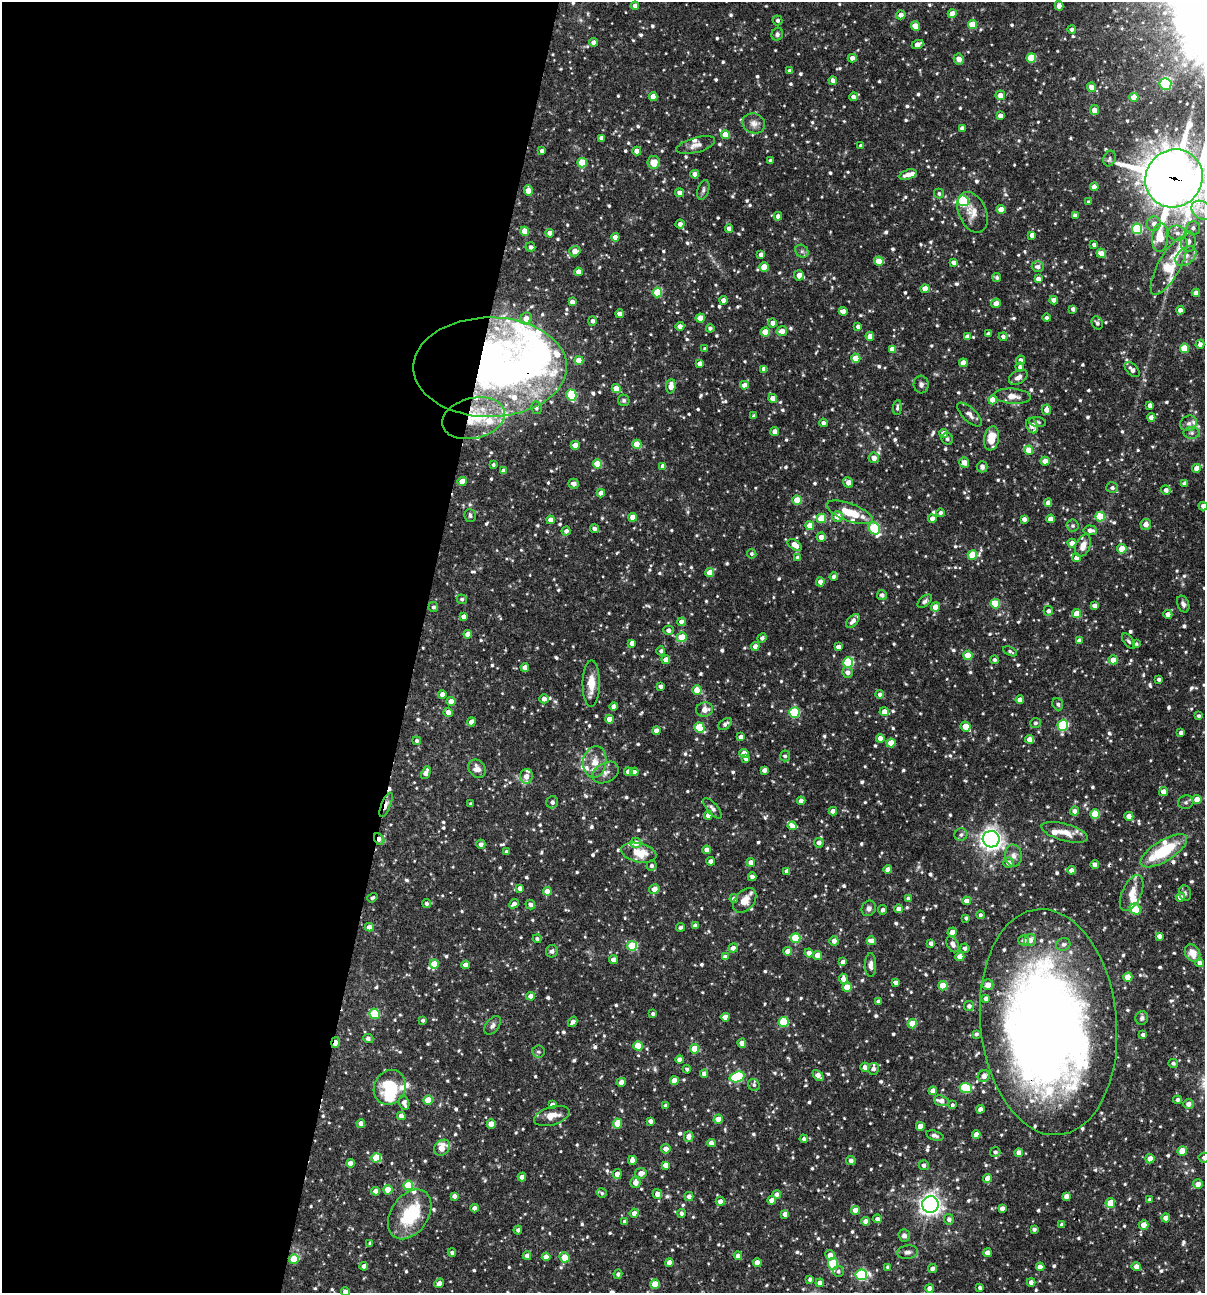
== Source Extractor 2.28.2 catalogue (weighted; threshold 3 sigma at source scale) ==
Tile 5 of 4 x 4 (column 1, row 2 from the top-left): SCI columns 251-1453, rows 2585-3875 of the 5188 x 5168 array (HDU 1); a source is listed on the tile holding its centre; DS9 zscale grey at full resolution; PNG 1207 x 1295 px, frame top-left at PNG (2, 2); each listed source drawn as its Kron ellipse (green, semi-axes under 4 px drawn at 4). Shown black and unused: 35% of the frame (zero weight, under 3 of 4 exposures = <1% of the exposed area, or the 3 px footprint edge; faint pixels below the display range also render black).
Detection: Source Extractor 2.28.2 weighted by HDU 2 'WHT'; one run over the whole footprint, this tile lists its part. Background 0.0837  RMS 0.0038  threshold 0.0172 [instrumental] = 3 sigma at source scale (4.5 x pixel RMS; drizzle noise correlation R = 1.50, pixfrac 1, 0.05/0.05 arcsec/px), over >= 5 px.
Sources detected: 971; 7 inside a brighter object's white glare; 4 cosmic-ray / hot-pixel residue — neither listed nor drawn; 31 inside a brighter listed object's ellipse — not listed separately; of the other 929, all 500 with FLUX_AUTO >= 0.783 (the completeness limit of this list) listed and drawn (429 fainter detections not listed), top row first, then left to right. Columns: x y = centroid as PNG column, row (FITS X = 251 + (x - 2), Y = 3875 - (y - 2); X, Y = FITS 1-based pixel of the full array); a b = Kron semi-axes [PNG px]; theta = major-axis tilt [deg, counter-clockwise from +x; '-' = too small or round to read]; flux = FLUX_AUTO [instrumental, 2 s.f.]
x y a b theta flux
635 6 4 4 - 1.5
1059 6 4 4 - 2.1
952 14 4 4 - 3.6
901 15 4 4 - 2.2
777 20 5 5 - 1.1
972 25 4 4 - 11
915 26 4 4 - 7
1072 29 4 4 - 0.98
777 34 6 5 - 1
594 42 4 4 - 2.4
918 44 6 4 25 3.1
852 58 4 4 - 1.9
1031 58 5 4 - 14
959 59 5 5 - 2.2
790 71 4 4 - 2.3
833 81 4 4 - 1.9
1165 84 6 6 - 27
1092 87 5 4 - 3.1
1000 95 5 5 - 3
653 97 4 4 - 3.4
853 97 4 4 - 1.7
1134 97 4 4 - 5.1
1095 110 5 4 - 2.8
1000 116 4 4 - 2.6
754 123 11 10 - 2.4
962 128 4 4 - 1.3
725 135 4 4 - 6.3
601 138 4 4 - 2.3
696 145 20 7 15 2.7
861 145 4 4 - 0.83
542 151 4 4 - 1.1
637 151 4 4 - 3.1
1110 159 8 6 69 1
771 161 4 4 - 1.5
654 162 6 6 - 4.9
582 163 5 4 - 11
695 174 4 4 - 2.6
908 175 9 5 17 3
1174 178 30 28 48 1100
1094 187 4 4 - 2.6
703 190 10 5 72 1
528 191 5 4 - 5.6
679 193 4 4 - 1.8
939 194 5 5 - 0.87
963 201 6 5 - 35
1089 202 4 3 - 0.89
1001 209 4 4 - 4.8
1202 210 11 8 -35 3.4
973 212 21 14 -65 4.6
1075 215 4 4 - 1.8
778 216 4 4 - 1.8
680 224 4 4 - 1.6
1154 224 7 7 - 1.9
1193 228 7 6 - 1.4
729 229 4 4 - 2.4
1137 229 5 5 - 28
525 231 4 4 - 6.5
550 233 4 4 - 3.1
1177 233 9 7 -18 2.4
1032 235 4 4 - 1.9
615 237 4 4 - 3
1160 237 14 8 84 11
1188 242 10 7 84 2.1
1094 244 4 3 - 1
530 247 5 4 - 1.2
575 251 5 5 - 2.9
802 251 7 6 - 1
1101 253 5 4 - 3.2
761 254 4 4 - 1.6
1186 256 12 8 41 2.9
879 261 5 4 - 6
954 262 4 4 - 1.9
1169 266 32 11 61 24
764 267 5 4 - 9.3
1038 267 6 5 - 1.8
578 272 4 4 - 3
799 275 5 5 - 2.9
997 277 4 4 - 0.86
1038 279 4 4 - 2.6
925 289 4 4 - 3.3
657 292 5 5 - 13
1196 293 4 4 - 2.7
724 300 4 4 - 2.3
1054 300 4 4 - 2.7
572 302 4 4 - 2.4
996 303 5 4 - 2.5
1073 309 4 4 - 1.2
1180 310 4 4 - 1.9
843 311 4 4 - 2.7
620 314 4 4 - 2.4
526 318 6 5 - 3.3
700 318 4 4 - 5.4
1047 318 4 4 - 0.96
592 321 5 4 - 1.5
773 323 4 4 - 2.8
1097 323 7 5 -60 0.98
680 326 4 4 - 2.5
858 326 4 4 - 1.4
710 328 4 4 - 1.2
782 331 5 5 - 2.9
765 332 4 4 - 5.8
988 334 4 4 - 1.6
870 336 4 4 - 3.4
967 337 4 4 - 2
1003 337 4 4 - 1.1
1200 344 4 4 - 1.5
1185 348 4 4 - 10
705 349 4 4 - 0.95
892 349 4 4 - 2.8
856 358 4 4 - 6.7
579 360 4 4 - 6.4
1020 360 4 4 - 1.5
963 363 4 4 - 4.3
700 364 4 4 - 2.3
490 367 77 50 0 210
1020 367 4 4 - 1.5
764 369 4 4 - 2
1132 369 9 5 -45 1.7
1018 377 10 6 30 1.9
921 384 9 7 -86 1.4
744 385 4 4 - 2.4
671 386 7 4 84 3.3
616 389 4 4 - 6.4
571 395 5 5 - 21
1013 396 18 7 -5 3.4
773 398 4 4 - 2.7
624 400 6 5 - 0.84
993 400 4 4 - 5.6
1150 405 4 4 - 1.5
897 407 7 3 85 0.86
536 408 6 5 - 1
1046 410 5 4 - 2.7
969 415 15 6 -44 2
754 416 3 3 - 0.81
1151 417 4 4 - 2.4
474 418 32 20 13 17
1038 422 8 5 -8 0.8
823 423 4 4 - 1.3
1189 423 9 7 30 1.7
1032 426 8 5 -67 3.6
775 431 4 4 - 2.3
944 433 4 4 - 3.1
1192 433 8 6 0 1
992 438 12 7 81 7
947 439 6 5 - 1.1
637 444 4 4 - 7.9
575 445 4 4 - 3.9
1028 450 4 4 - 6.2
874 458 5 5 - 2.9
1045 461 4 4 - 3.5
964 462 5 5 - 3.1
597 464 5 4 - 13
493 465 3 3 - 0.81
663 466 4 4 - 2.6
982 467 6 5 - 1.2
1196 468 4 4 - 2.8
504 471 4 4 - 2.5
462 481 4 4 - 4.6
848 482 5 4 - 2.7
1185 483 4 4 - 1.1
573 484 5 5 - 1.9
1112 488 6 5 - 1.1
1166 490 5 4 - 1.5
601 493 4 4 - 3.2
797 500 5 4 - 10
1048 503 4 4 - 2.5
1203 506 4 4 - 1.9
850 512 24 9 -20 9.2
940 513 4 4 - 1.2
470 515 6 5 - 1.1
837 516 5 5 - 4.4
633 517 4 4 - 4.6
1100 517 5 5 - 14
821 518 5 4 - 12
932 519 4 4 - 2.2
1024 519 4 4 - 1.7
1051 519 4 4 - 2.8
551 520 4 4 - 3.3
1146 524 5 5 - 2.6
810 526 4 4 - 4.6
1073 526 6 6 - 0.79
874 528 6 5 - 30
594 529 4 4 - 1.3
1090 530 7 4 -4 1.8
566 531 4 4 - 1.5
821 537 4 4 - 2.5
1072 543 4 4 - 2.9
795 545 8 4 -33 4
1083 546 12 7 66 2.9
1122 549 4 4 - 6.4
752 554 5 4 - 0.8
972 555 5 4 - 12
798 558 4 4 - 2.3
1076 558 4 4 - 2.6
710 573 4 4 - 5.5
834 577 4 4 - 1.7
820 582 4 4 - 2.1
882 595 5 5 - 1.3
462 599 5 5 - 0.83
925 601 8 5 40 1
995 604 5 5 - 12
1183 604 8 5 -68 1.4
1095 606 4 4 - 1.6
433 607 5 5 - 0.98
935 607 4 4 - 3.4
1048 611 5 5 - 1.1
1077 614 4 4 - 5.5
1168 614 4 4 - 2.2
463 617 4 4 - 2.2
853 621 8 5 48 1.9
682 622 4 4 - 2.4
668 630 5 4 - 1.6
468 634 4 4 - 3.7
682 637 5 4 - 8.7
762 638 5 4 - 1.4
1079 641 4 4 - 2.8
1129 641 9 4 -53 0.81
632 643 4 4 - 2.4
1136 644 4 4 - 0.88
755 647 4 4 - 2.4
838 647 4 4 - 2.1
661 651 4 4 - 0.82
1010 651 7 4 -26 0.86
968 655 4 4 - 8.1
666 660 4 4 - 3.8
994 660 4 4 - 1.1
1113 660 4 4 - 3.6
848 662 5 5 - 28
525 667 4 4 - 2.4
847 672 5 5 - 2.2
1159 679 3 3 - 0.93
591 684 23 8 89 6.1
660 686 4 3 - 1.3
697 690 5 4 - 5.7
442 694 4 4 - 2.4
880 694 4 4 - 1.3
544 699 4 4 - 2
1020 700 4 4 - 2.5
451 701 4 4 - 3.9
1058 704 6 5 - 1
614 706 4 4 - 2.1
705 709 8 7 - 3.2
448 712 4 4 - 2.4
884 712 5 4 - 3.7
794 713 5 5 - 28
1198 716 4 4 - 0.8
609 719 4 4 - 4.8
471 722 4 4 - 2.9
1036 723 5 5 - 0.8
725 724 7 5 39 1.2
1063 725 5 5 - 28
966 727 5 4 - 7.1
699 728 5 5 - 16
656 731 4 4 - 2.7
1181 732 4 3 - 1.2
741 737 4 4 - 2
880 738 4 4 - 2.5
1029 739 4 4 - 2.7
417 741 4 4 - 0.93
891 743 4 4 - 6
744 753 4 4 - 4.6
785 756 5 5 - 0.84
746 758 4 4 - 2
595 762 16 11 81 5
477 769 10 8 -49 2.8
764 770 4 4 - 1.7
628 772 4 4 - 2.2
634 772 4 4 - 1.4
426 773 7 4 68 2.9
606 773 14 10 28 2.6
526 776 7 6 - 3.7
1163 792 4 4 - 2.8
1197 799 4 4 - 3.3
801 801 4 4 - 3.2
552 802 6 6 - 1.6
1186 802 8 7 - 1
471 804 4 3 - 0.9
386 805 13 4 68 2
712 808 12 5 -49 1.5
833 811 4 4 - 2.5
1074 811 4 4 - 1.9
1095 814 5 5 - 15
708 815 4 4 - 2.6
1129 816 4 4 - 3.6
792 826 4 4 - 2.4
1065 832 24 8 -16 5.1
961 835 6 6 - 1
379 839 6 4 -58 2.2
991 839 8 8 - 210
636 843 5 5 - 3.6
819 843 5 4 - 1.7
481 844 4 4 - 1.5
707 850 4 4 - 2.3
1164 851 26 10 32 19
506 852 4 4 - 0.82
639 853 18 9 -12 7.7
1013 856 11 8 -85 2.1
711 861 4 4 - 1.8
751 862 4 4 - 2.8
1008 863 5 5 - 2.6
1095 865 4 4 - 2.5
651 866 5 5 - 1.1
888 870 4 4 - 3.8
1071 870 4 4 - 2.3
787 871 4 4 - 2.1
752 877 4 4 - 2.1
520 888 4 4 - 2.4
654 889 5 5 - 2.9
547 891 4 4 - 4.2
1132 893 19 9 66 4.1
1185 893 8 6 -76 0.98
1180 897 4 4 - 2.7
372 898 5 4 - 0.78
734 898 4 4 - 1.7
908 898 4 4 - 0.96
745 900 14 9 50 4.7
966 901 4 4 - 2.7
426 903 4 4 - 0.99
514 904 5 4 - 1.6
530 905 5 4 - 1.6
869 908 8 7 - 1.6
899 909 4 4 - 3.3
1135 909 6 5 - 12
883 910 4 4 - 1.2
980 915 4 4 - 0.86
966 918 4 3 - 0.9
695 926 4 4 - 1.7
369 927 4 4 - 2.6
680 927 4 3 - 0.93
952 932 5 4 - 2.6
1159 936 4 4 - 1.8
796 938 5 5 - 17
537 939 4 4 - 0.91
1024 940 5 5 - 1.4
1030 940 6 6 - 3.1
834 941 5 4 - 2
871 941 5 4 - 3
931 943 4 4 - 1.5
953 944 9 5 -64 2
1063 944 7 6 - 1.4
632 946 5 5 - 21
733 948 4 4 - 2.3
965 948 5 4 - 0.95
552 951 6 6 - 0.99
788 951 4 4 - 3.2
809 953 4 4 - 2.3
1193 953 9 7 -59 4
818 955 4 4 - 4.8
725 957 4 4 - 2.3
960 957 4 4 - 4.3
613 960 4 4 - 2.8
843 962 4 4 - 2.3
1199 963 4 4 - 1.6
434 964 4 4 - 7.9
466 965 4 4 - 3
871 965 12 5 -89 1.8
1128 977 4 4 - 6.5
843 979 5 4 - 2.3
896 983 4 4 - 1.7
988 985 5 5 - 2.9
943 986 4 4 - 9.7
847 987 4 4 - 8.2
531 996 4 4 - 2.5
986 998 4 4 - 1.8
878 1001 4 4 - 1.4
969 1006 5 5 - 1.5
375 1014 5 5 - 21
653 1014 4 3 - 0.95
725 1017 4 4 - 4.8
1142 1018 7 6 - 1.3
423 1020 4 4 - 0.93
573 1022 5 4 - 1.8
784 1022 5 5 - 20
1048 1022 113 68 -84 440
912 1024 4 4 - 8.8
493 1025 11 6 53 1.3
976 1034 4 4 - 0.88
1143 1035 4 4 - 1.2
368 1039 5 4 - 1.1
335 1043 5 3 - 4.4
742 1043 4 4 - 3.8
638 1046 5 4 - 8.1
694 1049 4 4 - 8.7
538 1052 6 6 - 0.88
680 1060 4 4 - 2.7
1173 1063 5 4 - 0.91
865 1067 4 4 - 2.1
687 1069 4 4 - 0.96
873 1069 6 5 - 1.4
704 1074 4 4 - 2.6
818 1075 6 4 -43 2.9
984 1076 6 5 - 2.6
737 1077 8 5 16 32
674 1081 4 4 - 5
621 1082 5 4 - 2.7
754 1085 6 5 - 0.8
390 1087 18 15 62 17
966 1088 6 5 - 24
933 1091 4 4 - 2.6
428 1100 4 4 - 8.6
1178 1100 4 4 - 1.1
941 1101 8 5 -17 2.4
404 1103 7 5 -74 2.3
1188 1104 5 5 - 2.1
552 1105 4 4 - 2.5
665 1105 4 4 - 0.86
952 1105 4 3 - 0.87
980 1109 4 4 - 2.1
401 1116 4 4 - 2.5
552 1116 18 9 16 5.3
718 1119 4 4 - 4.6
650 1121 4 4 - 1.4
617 1123 5 4 - 7.4
361 1124 4 4 - 2.5
491 1124 4 4 - 4.9
920 1126 4 4 - 4.1
976 1134 4 4 - 2.5
935 1136 9 4 -16 1
689 1137 5 5 - 2.8
804 1139 4 4 - 1.3
711 1143 4 4 - 2.4
442 1148 9 7 44 5.5
666 1149 4 4 - 2.4
1182 1151 4 4 - 6.6
995 1152 5 5 - 0.95
1019 1153 4 4 - 2.5
1204 1157 5 5 - 0.97
376 1158 5 5 - 10
1150 1159 5 4 - 3.8
632 1160 4 4 - 3
851 1161 5 4 - 1.5
350 1163 4 4 - 3.2
666 1165 4 4 - 2.6
924 1165 5 5 - 1.4
641 1173 5 5 - 3.1
617 1174 5 4 - 2.5
522 1177 4 4 - 2.7
988 1178 4 4 - 3.7
635 1183 5 5 - 2.9
1198 1184 5 4 - 2.6
408 1185 5 5 - 16
388 1190 4 4 - 7.6
376 1191 4 4 - 2.6
602 1193 5 4 - 0.81
657 1194 5 4 - 2.7
777 1194 4 4 - 1.6
454 1196 4 4 - 1.7
1066 1196 4 4 - 1.8
689 1197 4 4 - 1.9
772 1200 4 4 - 2.8
1150 1200 4 4 - 0.96
720 1201 4 4 - 2.3
1110 1203 5 4 - 7.9
930 1205 8 8 - 190
474 1208 4 4 - 2.1
1002 1208 4 4 - 1.8
855 1210 4 4 - 3.8
634 1213 4 4 - 2.5
681 1213 4 4 - 1.2
410 1214 27 18 56 22
785 1214 4 4 - 2.7
1166 1218 4 4 - 4.1
877 1219 4 4 - 1.7
949 1219 5 5 - 1.3
625 1221 4 4 - 1.2
865 1221 4 4 - 2.3
1062 1225 4 4 - 1.4
1144 1225 5 4 - 3.2
1034 1229 4 3 - 1
518 1230 4 4 - 1.2
904 1235 6 5 - 1.6
370 1243 4 3 - 0.85
452 1252 4 4 - 1
908 1252 10 7 8 1.6
987 1253 4 4 - 2.8
830 1255 5 4 - 3
527 1256 4 4 - 2.6
738 1256 4 4 - 2.4
546 1257 4 4 - 3.2
564 1257 5 4 - 10
294 1259 5 5 - 10
669 1262 4 4 - 2.8
757 1263 4 4 - 3.1
833 1264 6 5 - 16
364 1266 4 4 - 2.6
888 1267 4 4 - 0.97
1040 1267 4 4 - 2.8
1136 1267 4 4 - 2.2
932 1269 4 4 - 1.4
838 1271 5 5 - 0.93
618 1274 5 4 - 1
861 1275 6 5 - 43
810 1279 4 4 - 1.1
1031 1282 4 4 - 2.1
439 1283 5 4 - 2
820 1283 4 4 - 2.1
655 1284 4 4 - 7.3
929 1288 4 4 - 2.4
980 1288 3 3 - 0.93
346 1292 4 4 - 2.4
Overlapping masked pixels (flux is a lower limit): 9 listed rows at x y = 1174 178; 490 367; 474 418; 697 690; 386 805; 379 839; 752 877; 1048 1022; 335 1043
Isophote crosses this tile's border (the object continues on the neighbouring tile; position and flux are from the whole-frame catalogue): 6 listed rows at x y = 1174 178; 1202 210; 1203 506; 1048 1022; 1204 1157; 346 1292